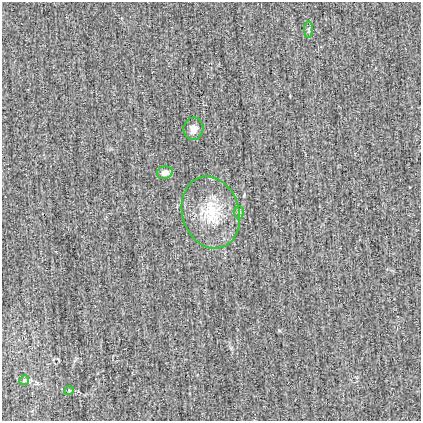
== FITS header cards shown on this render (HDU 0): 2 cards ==
NAXIS1  =                  419
NAXIS2  =                  419

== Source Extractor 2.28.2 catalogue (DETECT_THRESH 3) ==
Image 419 x 419 px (HDU 0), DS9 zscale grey, 1 PNG px = 1 image px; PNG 423 x 423 px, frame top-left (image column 1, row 419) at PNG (2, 2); each listed source drawn as its Kron ellipse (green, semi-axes under 4 px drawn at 4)
Background -0.00137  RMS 0.036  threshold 0.108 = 3 sigma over >= 5 px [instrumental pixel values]
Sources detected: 7; all 7 listed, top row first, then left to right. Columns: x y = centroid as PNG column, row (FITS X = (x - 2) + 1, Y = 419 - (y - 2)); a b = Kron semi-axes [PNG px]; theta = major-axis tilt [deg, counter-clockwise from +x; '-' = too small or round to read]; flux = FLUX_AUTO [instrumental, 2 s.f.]
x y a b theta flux
309 30 8 4 -89 5.3
193 129 11 10 - 18
165 173 8 6 15 17
211 212 37 28 -74 120
239 213 6 5 - 4.4
24 380 5 4 - 2.9
69 391 5 3 - 2.2